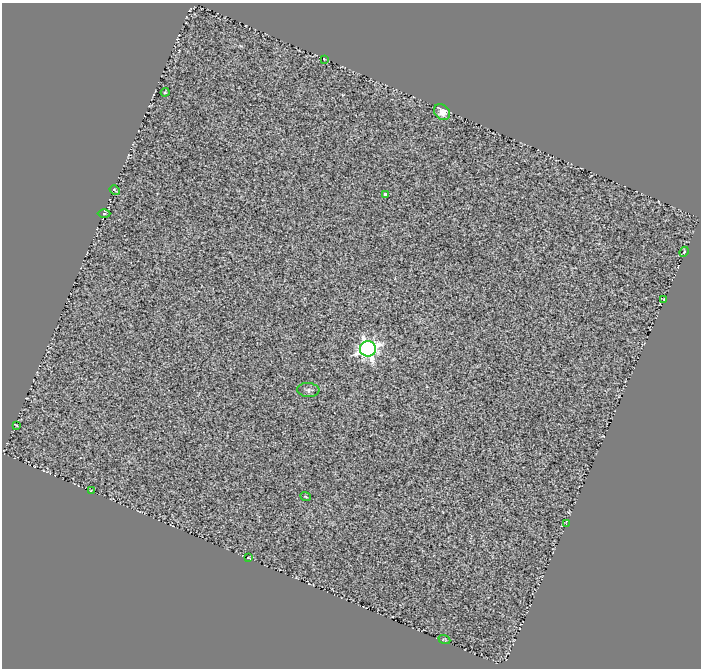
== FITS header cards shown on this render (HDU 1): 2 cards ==
NAXIS1  =                  699
NAXIS2  =                  666

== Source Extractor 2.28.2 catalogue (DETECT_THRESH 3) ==
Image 699 x 666 px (HDU 1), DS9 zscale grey, 1 PNG px = 1 image px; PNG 703 x 670 px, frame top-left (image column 1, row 666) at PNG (2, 3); each listed source drawn as its Kron ellipse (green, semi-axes under 4 px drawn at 4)
Background 0.959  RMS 0.7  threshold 2.11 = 3 sigma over >= 5 px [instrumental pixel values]
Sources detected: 16; all 16 listed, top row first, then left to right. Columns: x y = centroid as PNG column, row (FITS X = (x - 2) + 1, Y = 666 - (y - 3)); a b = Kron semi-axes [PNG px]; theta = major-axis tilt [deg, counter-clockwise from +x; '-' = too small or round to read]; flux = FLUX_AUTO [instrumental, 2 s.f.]
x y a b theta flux
324 59 3 2 - 32
165 92 4 3 - 49
442 112 9 7 -45 470
115 190 5 2 - 46
385 195 3 3 - 120
104 214 6 4 1 64
684 252 5 3 - 39
664 299 3 2 - 28
368 349 8 7 - 27000
308 390 11 7 -5 160
16 425 4 2 - 45
91 491 3 2 - 41
306 497 5 2 - 41
566 524 3 2 - 140
249 558 3 2 - 40
444 640 6 3 -21 49